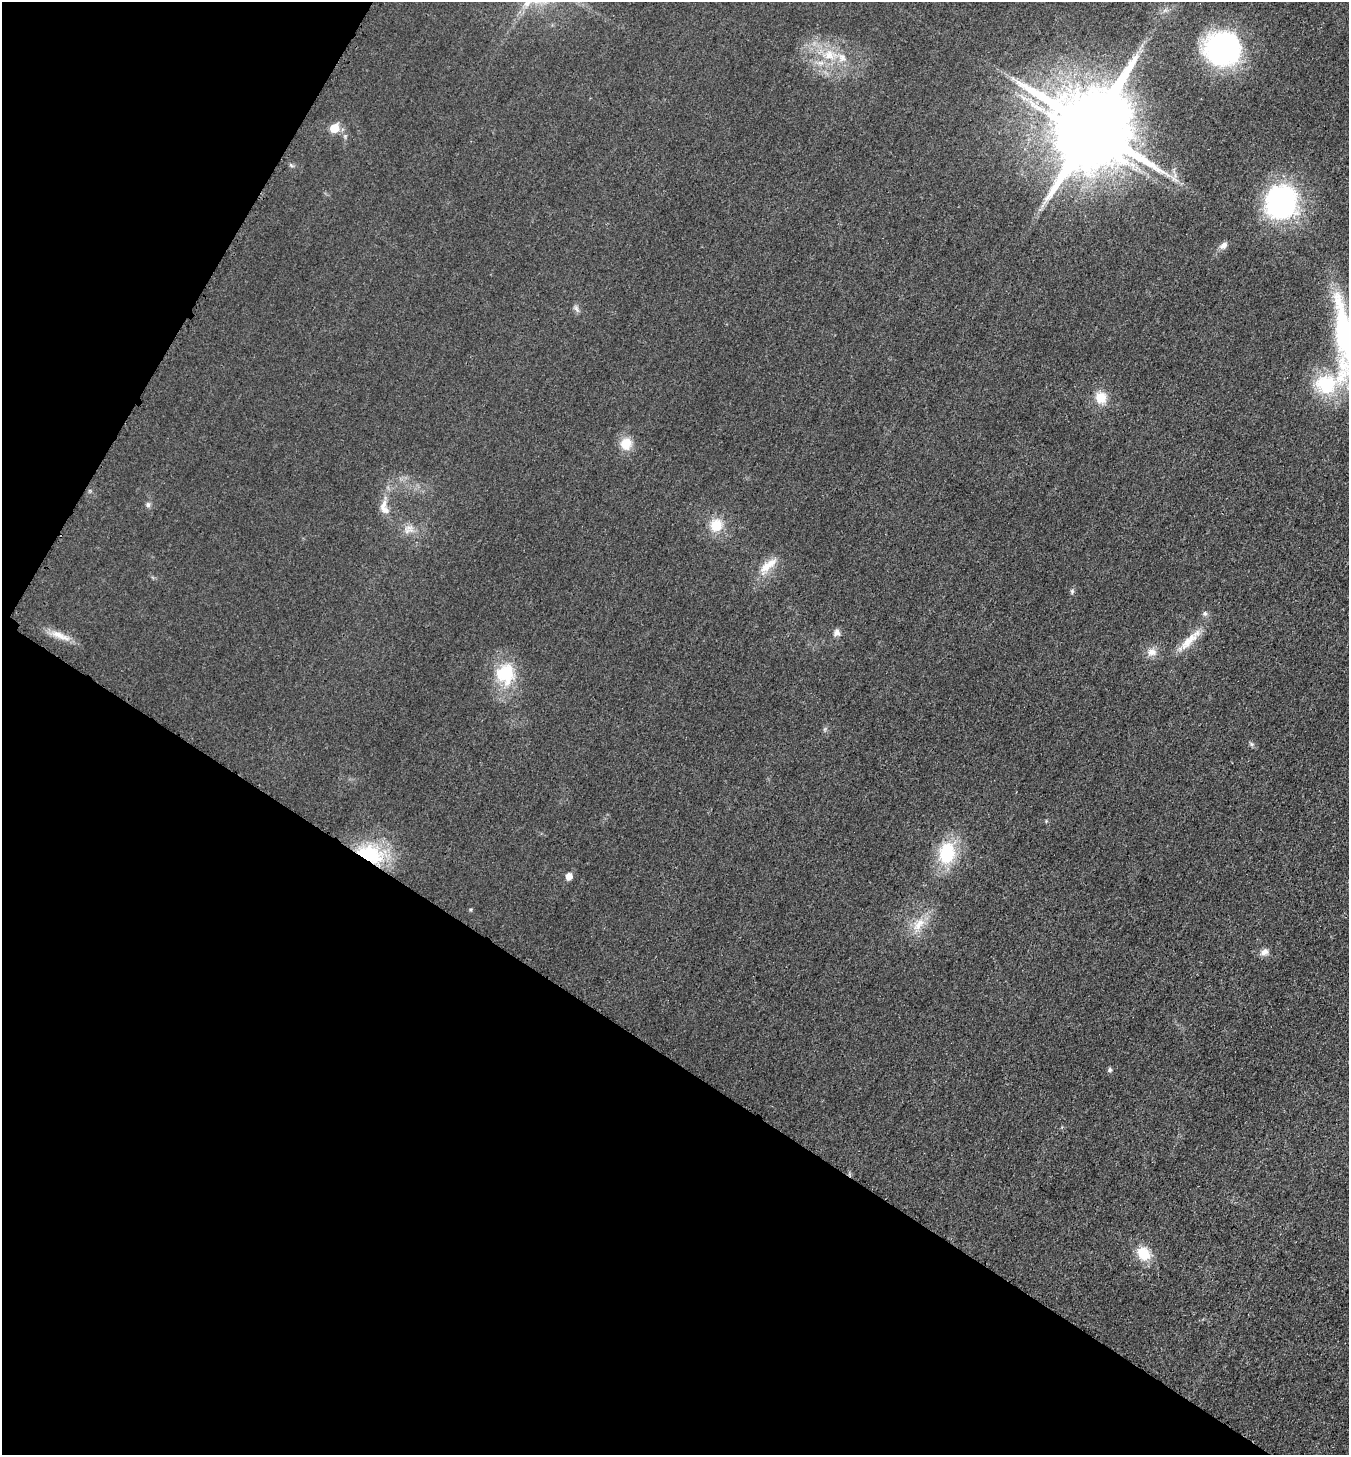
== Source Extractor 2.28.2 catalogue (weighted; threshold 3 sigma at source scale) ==
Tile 9 of 4 x 4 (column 1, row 3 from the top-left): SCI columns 155-1501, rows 1467-2919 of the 5843 x 5836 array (HDU 1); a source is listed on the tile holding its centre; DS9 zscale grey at full resolution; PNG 1351 x 1457 px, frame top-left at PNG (2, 2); no overlay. Shown black and unused: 33% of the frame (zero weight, under 3 of 4 exposures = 1% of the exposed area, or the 3 px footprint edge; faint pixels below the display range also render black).
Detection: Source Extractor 2.28.2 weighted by HDU 2 'WHT'; one run over the whole footprint, this tile lists its part. Background 0.018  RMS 0.0053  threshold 0.0239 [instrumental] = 3 sigma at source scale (4.5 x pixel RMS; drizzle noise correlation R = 1.50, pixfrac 1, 0.05/0.05 arcsec/px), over >= 5 px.
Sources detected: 34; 2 inside a brighter object's white glare — not listed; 1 inside a brighter listed object's ellipse — not listed separately; the other 31 listed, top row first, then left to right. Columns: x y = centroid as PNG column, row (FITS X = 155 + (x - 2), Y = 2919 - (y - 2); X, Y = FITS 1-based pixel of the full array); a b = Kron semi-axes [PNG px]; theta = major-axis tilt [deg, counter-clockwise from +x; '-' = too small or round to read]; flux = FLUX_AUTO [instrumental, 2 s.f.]
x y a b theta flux
1223 48 24 24 - 150
829 55 16 13 -50 11
1091 127 22 20 -32 7200
334 128 6 5 - 17
1281 201 34 31 -80 93
1223 245 11 7 33 2.3
576 308 10 4 -55 1.4
1344 337 98 19 -85 82
1326 384 31 27 3 32
1101 398 13 13 - 8.8
626 443 14 13 - 9.3
148 505 8 6 -76 1.3
384 508 23 11 -79 6.1
716 525 13 12 - 12
410 528 12 8 -28 3.8
768 565 29 10 38 8.5
1072 591 7 5 -90 1
1205 613 7 6 - 1.4
836 632 10 8 52 2.4
60 636 32 8 -24 6.8
1188 641 35 10 46 10
1151 652 14 10 -6 4.3
505 674 28 25 84 25
1251 744 7 4 -71 0.92
946 853 23 16 80 30
370 854 35 22 -21 37
569 876 6 5 - 5.7
919 924 23 10 51 8.5
1264 952 12 8 34 2.8
1110 1070 6 5 - 1
1143 1253 16 12 -45 13
Overlapping masked pixels (flux is a lower limit): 1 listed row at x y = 370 854
Isophote crosses this tile's border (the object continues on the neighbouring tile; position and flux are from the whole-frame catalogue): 1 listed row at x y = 1344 337